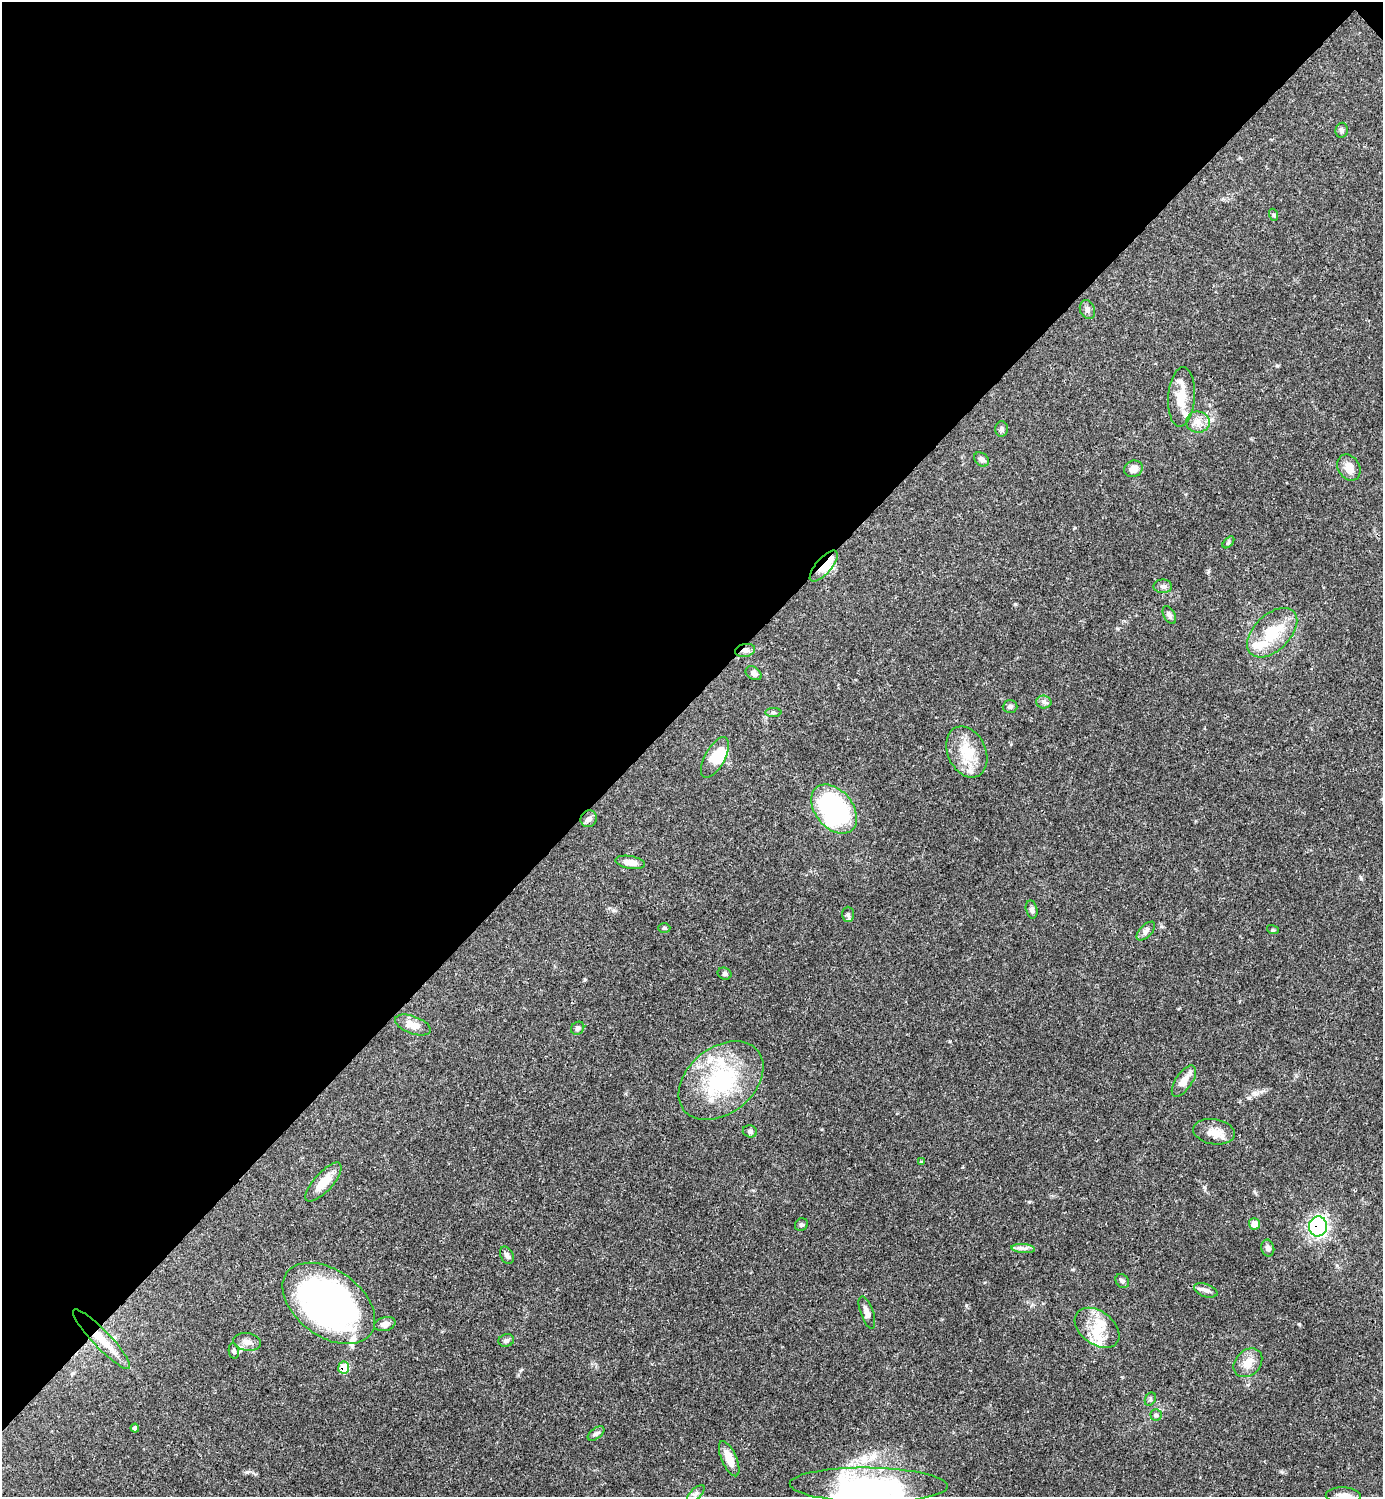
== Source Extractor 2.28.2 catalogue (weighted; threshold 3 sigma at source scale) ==
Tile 2 of 4 x 4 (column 2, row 1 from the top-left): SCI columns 1682-3062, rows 4486-5980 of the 5981 x 5982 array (HDU 1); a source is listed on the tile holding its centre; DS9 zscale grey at full resolution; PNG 1385 x 1499 px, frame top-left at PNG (2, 2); each listed source drawn as its Kron ellipse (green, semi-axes under 4 px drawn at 4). Shown black and unused: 47% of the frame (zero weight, under 3 of 4 exposures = <1% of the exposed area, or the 3 px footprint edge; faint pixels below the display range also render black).
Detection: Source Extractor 2.28.2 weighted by HDU 2 'WHT'; one run over the whole footprint, this tile lists its part. Background 0.0385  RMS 0.0026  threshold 0.0117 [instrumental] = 3 sigma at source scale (4.5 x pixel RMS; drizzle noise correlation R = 1.50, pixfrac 1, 0.05/0.05 arcsec/px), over >= 5 px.
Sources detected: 79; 4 inside a brighter object's white glare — neither listed nor drawn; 11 inside a brighter listed object's ellipse — not listed separately; the other 64 listed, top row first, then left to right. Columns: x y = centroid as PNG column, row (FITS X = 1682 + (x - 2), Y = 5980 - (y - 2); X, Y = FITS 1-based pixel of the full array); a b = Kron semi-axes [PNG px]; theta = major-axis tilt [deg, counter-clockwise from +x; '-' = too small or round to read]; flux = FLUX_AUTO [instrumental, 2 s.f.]
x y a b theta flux
1341 130 7 6 - 0.65
1274 215 6 3 -71 0.31
1087 310 9 7 -67 0.9
1181 397 30 13 86 5
1198 422 12 10 -6 2.2
1001 429 7 6 - 0.62
981 459 8 6 -41 0.99
1349 467 14 11 -59 2.7
1133 469 9 8 - 1.8
1228 542 7 4 46 0.4
824 566 19 7 50 3.1
1163 586 9 7 -2 0.95
1169 615 10 5 -60 0.77
1272 633 30 18 44 10
745 650 10 6 10 1.1
754 673 9 6 -34 0.85
1044 702 7 6 - 0.85
1010 707 7 6 - 0.65
773 712 8 4 0 0.49
967 752 27 19 -65 7.8
715 757 22 10 61 4.4
834 809 28 18 -50 43
589 819 9 8 - 0.85
630 862 15 6 -10 2.1
1032 910 9 5 -76 0.7
848 914 7 6 - 0.69
664 928 6 5 - 0.4
1273 930 6 4 -18 0.28
1146 931 12 6 45 0.94
725 974 7 6 - 0.59
413 1025 18 8 -20 3.3
578 1028 7 6 - 0.71
721 1081 47 33 38 27
1184 1081 18 8 56 2.9
750 1131 7 6 - 0.65
1214 1132 21 12 -9 3
921 1162 4 3 - 0.3
323 1182 25 9 48 4.1
1254 1224 6 5 - 3
801 1225 7 6 - 0.49
1318 1226 10 9 - 35
1023 1248 12 4 -5 0.99
1268 1248 8 6 -78 1
507 1255 9 6 -64 0.89
1122 1281 8 6 -46 0.66
1206 1290 12 6 -19 1
329 1303 52 33 -36 93
867 1312 17 6 -70 1.6
385 1324 11 7 13 1.5
1097 1328 25 16 -37 6.9
102 1339 40 8 -46 5.7
506 1340 8 6 16 0.71
247 1342 14 9 -9 1.8
234 1351 8 5 -81 0.49
1248 1363 16 12 45 3.3
344 1368 6 5 - 6.4
1150 1399 7 5 62 0.5
1156 1415 5 5 - 0.47
135 1428 4 4 - 0.7
596 1433 10 5 37 0.69
729 1459 19 7 -66 3.7
869 1485 79 17 -1 26
696 1494 11 5 43 0.79
1343 1495 17 8 -1 2.2
Overlapping masked pixels (flux is a lower limit): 5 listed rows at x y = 824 566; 745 650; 1318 1226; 102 1339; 344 1368
Isophote crosses this tile's border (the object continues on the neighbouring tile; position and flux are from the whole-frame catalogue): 2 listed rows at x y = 869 1485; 1343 1495
Unlisted compact peaks at least as high as the median listed source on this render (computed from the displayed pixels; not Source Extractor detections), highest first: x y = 1299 1324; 1015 604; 247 1472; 1204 1187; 1249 1098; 1277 366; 1361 879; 614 910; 950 1041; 521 1370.